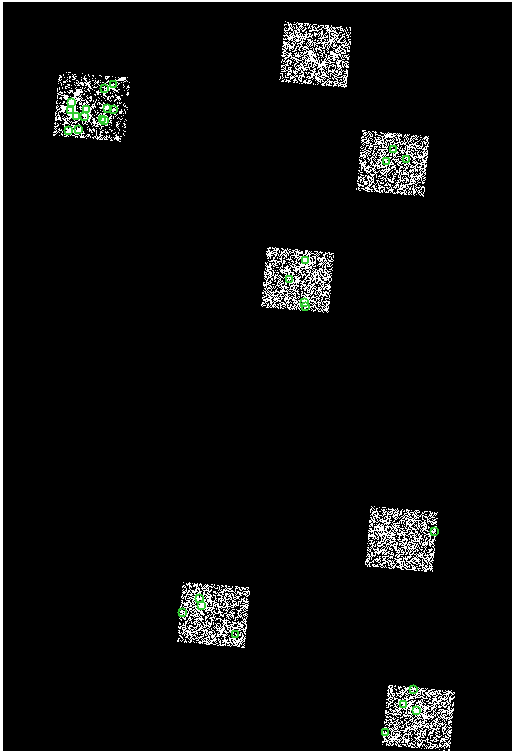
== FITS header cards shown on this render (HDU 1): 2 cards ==
NAXIS1  =                 2037
NAXIS2  =                 2995

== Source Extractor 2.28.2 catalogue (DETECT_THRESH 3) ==
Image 2037 x 2995 px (HDU 1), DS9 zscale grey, zoomed out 1/4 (1 PNG px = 4 x 4 image px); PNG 514 x 753 px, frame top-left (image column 1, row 2993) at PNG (3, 2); each listed source drawn as its Kron ellipse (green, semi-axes under 4 px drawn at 4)
Background 0.901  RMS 3.1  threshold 9.44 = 3 sigma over >= 5 px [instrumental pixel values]
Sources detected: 313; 284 cannot appear on this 1/4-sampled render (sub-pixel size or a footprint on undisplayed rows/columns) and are neither listed nor drawn; the other 29 listed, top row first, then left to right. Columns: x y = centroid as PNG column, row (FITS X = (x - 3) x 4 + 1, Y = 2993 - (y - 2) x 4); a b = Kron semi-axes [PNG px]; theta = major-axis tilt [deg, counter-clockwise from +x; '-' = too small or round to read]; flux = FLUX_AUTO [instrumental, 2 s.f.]
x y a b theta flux
114 84 2 1 - 380
105 89 2 1 - 270
72 102 3 2 - 3100
108 108 2 1 - 250
114 109 2 1 - 430
71 110 2 2 - 2400
87 110 3 3 - 6700
77 116 2 2 - 800
85 117 3 1 - 430
103 119 3 2 - 3600
105 120 2 2 - 820
79 129 2 1 - 560
69 130 2 1 - 810
394 149 2 1 - 320
407 160 2 1 - 1100
387 161 2 2 - 44000
306 260 2 2 - 100000
290 279 2 1 - 390
305 302 2 2 - 100000
306 306 2 1 - 2800
435 531 2 1 - 400
200 598 2 1 - 440
202 606 2 2 - 170000
183 613 2 2 - 640
236 634 2 1 - 490
414 689 2 1 - 5600
404 705 2 1 - 25000
417 710 2 2 - 57000
386 732 2 1 - 350
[284 sub-pixel or undisplayed-footprint detections neither listed nor drawn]